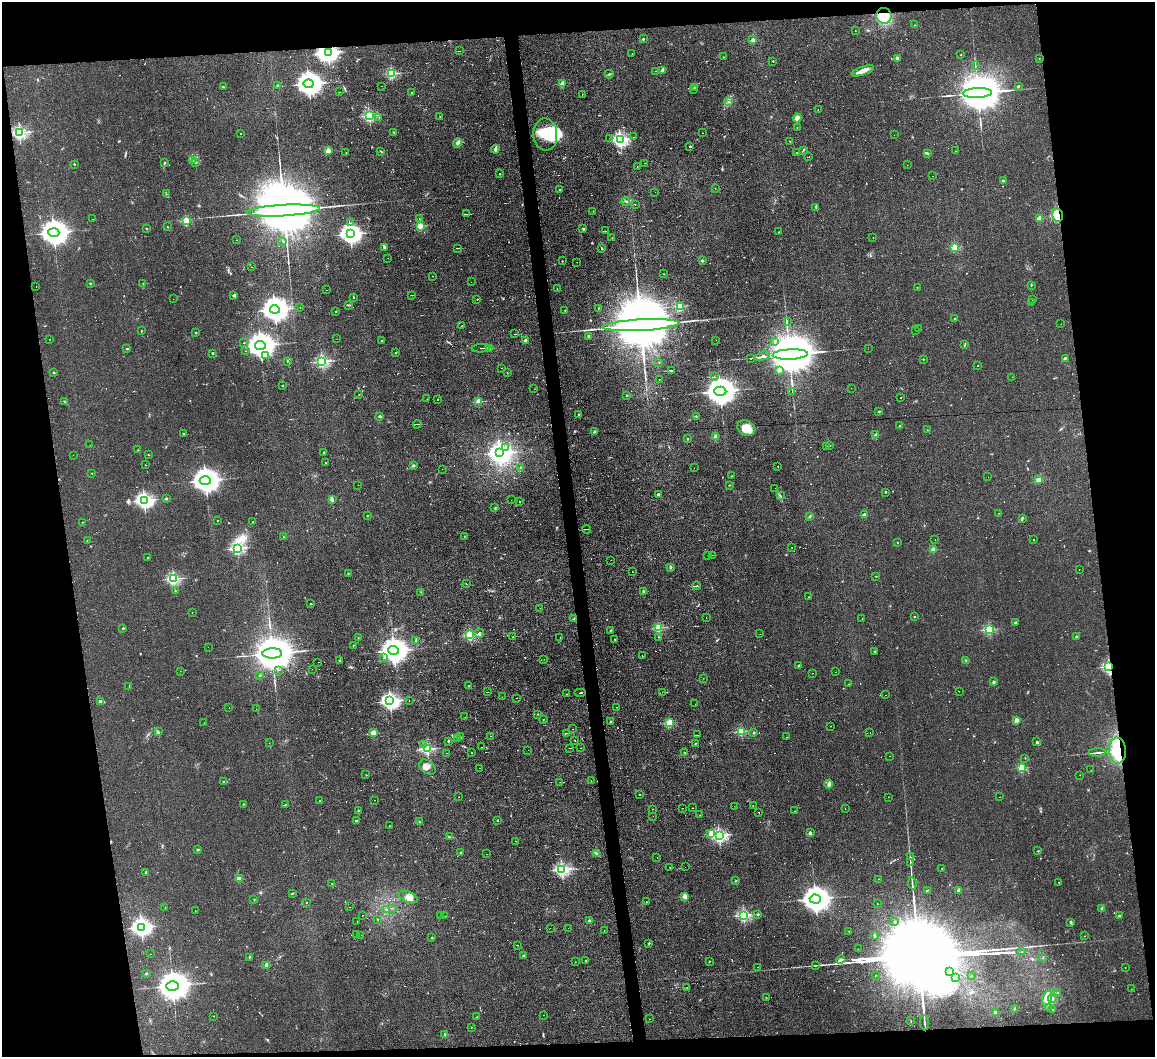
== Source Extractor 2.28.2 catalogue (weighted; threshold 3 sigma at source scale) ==
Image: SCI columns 1-4609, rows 234-4453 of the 4609 x 4577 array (HDU 1 of 3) = the unmasked area's bounding box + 8 px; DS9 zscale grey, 4 x 4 block average (1 PNG px = mean of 4 x 4 image px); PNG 1157 x 1059 px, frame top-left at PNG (2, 2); each listed source drawn as its Kron ellipse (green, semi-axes under 4 px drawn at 4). Shown black and unused: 16% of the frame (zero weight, under 2 of 3 exposures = <1% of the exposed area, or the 3 px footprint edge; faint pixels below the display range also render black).
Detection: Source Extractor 2.28.2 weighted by HDU 2 'WHT'. Background 0.0454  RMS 0.0051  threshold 0.0229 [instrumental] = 3 sigma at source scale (4.5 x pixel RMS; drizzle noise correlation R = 1.50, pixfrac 1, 0.05/0.05 arcsec/px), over >= 5 px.
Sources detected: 854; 1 too faint to see at this stretch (4 x 4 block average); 10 inside a brighter object's white glare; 86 cosmic-ray / hot-pixel residue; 7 long thin detections or spike segments (spike, bleed or trail) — neither listed nor drawn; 8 coinciding with a brighter row at this scale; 13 inside a brighter listed object's ellipse — not listed separately; of the other 729, all 500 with FLUX_AUTO >= 0.842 (the completeness limit of this list) listed and drawn (229 fainter detections not listed), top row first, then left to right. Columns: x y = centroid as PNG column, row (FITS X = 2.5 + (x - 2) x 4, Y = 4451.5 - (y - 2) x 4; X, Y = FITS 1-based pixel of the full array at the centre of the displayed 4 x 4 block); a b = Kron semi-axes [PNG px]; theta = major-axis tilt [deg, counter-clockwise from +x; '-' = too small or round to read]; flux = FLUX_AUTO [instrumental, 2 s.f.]
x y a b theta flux
884 16 8 7 - 92
915 25 2 2 - 2.8
855 31 2 2 - 1.4
643 39 2 2 - 4.8
753 40 2 2 - 37
459 51 2 2 - 0.89
328 53 3 2 - 1400
632 54 2 2 - 2.7
961 55 2 2 - 2.3
724 57 2 2 - 1.2
897 58 2 2 - 30
1039 58 2 2 - 1
773 61 2 2 - 3.5
975 66 2 2 - 1.1
663 70 4 2 - 13
656 71 2 2 - 2.8
863 71 12 4 19 26
391 73 2 2 - 330
609 74 4 2 - 3
309 84 5 4 - 4000
562 84 2 2 - 85
278 86 2 2 - 18
381 86 2 2 - 0.98
1018 86 3 2 - 3.6
223 87 2 2 - 1.3
694 87 2 2 - 1.8
693 89 2 2 - 1.2
339 92 2 2 - 1.2
412 93 2 2 - 7.8
978 93 14 5 3 26000
582 94 2 2 - 1.1
728 102 2 2 - 1.3
818 109 2 2 - 1.5
369 116 2 2 - 460
379 117 2 2 - 0.91
440 117 2 2 - 1.2
797 118 4 3 - 12
797 127 2 2 - 0.94
393 132 2 2 - 1.2
19 133 2 2 - 740
703 133 2 2 - 1.3
241 134 2 2 - 2.7
545 134 16 12 -86 85
894 135 2 2 - 1.4
634 137 2 2 - 0.84
609 138 2 2 - 1.3
620 139 2 2 - 820
790 141 2 2 - 2.2
457 143 4 3 - 5.6
690 146 2 2 - 6.9
495 149 4 3 - 7
328 150 2 2 - 49
803 150 2 2 - 1.8
380 151 2 2 - 1
956 151 2 2 - 1.1
346 153 2 2 - 2.6
797 153 2 2 - 1.3
927 153 3 2 - 2.7
809 157 2 2 - 4.7
192 161 3 2 - 2.4
164 163 3 2 - 2.5
195 163 3 2 - 2.4
645 163 2 2 - 2.7
74 164 2 2 - 5.3
907 165 2 2 - 2.8
637 167 2 2 - 2.7
500 174 2 2 - 5.1
932 176 2 2 - 1.1
1003 181 2 2 - 16
715 188 2 2 - 1.1
559 190 2 2 - 2.5
655 192 2 2 - 1.4
166 194 2 2 - 1.2
626 201 4 2 - 4.1
635 204 2 2 - 2.7
816 207 3 2 - 2.9
283 211 37 5 3 79000
593 211 2 2 - 1.3
466 214 3 2 - 5.1
1058 215 7 5 -76 43
1040 218 2 2 - 95
93 219 2 2 - 2.3
419 219 2 2 - 1.3
186 221 2 2 - 180
351 223 2 2 - 1.8
420 226 2 2 - 150
167 227 2 2 - 1.3
583 228 3 2 - 2.6
146 229 2 2 - 2.2
606 231 3 2 - 0.98
779 232 2 2 - 1.1
54 233 5 4 - 5000
350 234 4 3 - 2100
873 237 2 2 - 0.97
612 238 2 2 - 1.1
237 240 2 2 - 1.1
283 241 2 2 - 1.1
384 247 4 3 - 3.8
955 247 2 2 - 190
457 248 4 2 - 2.8
602 248 3 2 - 2.6
388 258 2 2 - 1.6
562 261 2 2 - 0.99
702 261 2 2 - 15
577 262 2 2 - 1.1
252 267 2 2 - 12
664 274 2 2 - 1.1
432 276 2 2 - 0.88
471 282 2 2 - 1.9
90 283 2 2 - 1.9
143 284 2 2 - 1.2
1031 285 3 2 - 1.8
36 287 2 2 - 1.7
917 287 2 2 - 2.8
557 289 2 2 - 1.2
326 290 2 2 - 0.98
234 295 4 3 - 6.3
412 295 2 2 - 0.85
354 297 3 2 - 1.9
173 299 2 2 - 0.91
1032 299 2 2 - 1.1
477 300 2 2 - 1.2
1031 303 2 2 - 1.2
348 305 3 2 - 2.8
680 306 2 2 - 220
300 307 2 2 - 1.1
598 308 2 2 - 1.1
275 309 5 4 - 4400
565 310 2 2 - 2.4
336 311 2 2 - 1.3
955 319 2 2 - 1.7
787 321 2 2 - 2.8
1061 324 2 2 - 1.1
641 325 38 5 3 85000
462 326 2 2 - 1.5
918 329 2 2 - 2.1
915 330 2 2 - 2.5
141 331 2 2 - 1.6
196 333 2 2 - 11
515 334 3 2 - 1
589 336 3 3 - 4.8
50 339 2 2 - 1.5
337 339 2 2 - 1.4
525 340 2 2 - 22
716 340 2 2 - 0.94
382 341 2 2 - 3.4
775 342 2 2 - 2.6
244 343 2 2 - 1.6
260 345 5 4 - 5000
965 345 3 2 - 1.6
481 348 9 2 4 1.7
127 349 2 2 - 10
490 349 2 2 - 53
868 349 2 2 - 2.4
246 351 2 2 - 1.8
396 352 2 2 - 1.9
212 353 2 2 - 12
790 354 18 5 3 33000
265 355 2 2 - 5.5
762 356 7 2 15 20
751 358 2 2 - 2.3
1065 358 3 2 - 3.4
923 359 2 2 - 1.9
287 361 3 2 - 1.4
322 361 2 2 - 550
659 362 2 2 - 1.7
977 366 2 2 - 1.6
502 368 2 2 - 1.4
671 370 2 2 - 18
779 370 2 2 - 39
54 372 2 2 - 12
507 373 2 2 - 1.1
715 377 2 2 - 5
1012 377 2 2 - 1.1
659 379 2 2 - 2.1
282 386 2 2 - 3.8
851 388 2 2 - 1.5
534 389 2 2 - 1.3
720 391 6 4 -2 6900
792 391 2 2 - 2.4
359 395 2 2 - 1
627 395 2 2 - 3.5
901 398 2 2 - 1
427 399 2 2 - 1
437 399 2 2 - 3.4
479 401 2 2 - 120
65 402 3 2 - 3.2
879 412 2 2 - 12
578 414 2 2 - 4.5
380 416 3 2 - 4
696 417 3 2 - 2.5
417 424 4 2 - 2.6
900 426 2 2 - 7.9
746 428 9 7 -25 44
927 430 2 2 - 2.4
594 432 2 2 - 21
184 434 2 2 - 1.8
876 434 2 2 - 2.5
716 437 2 2 - 95
687 439 2 2 - 3.4
90 445 2 2 - 0.88
827 446 2 2 - 0.95
830 446 2 2 - 2.1
506 448 3 2 - 4.4
138 450 2 2 - 2.2
323 453 2 2 - 2.2
500 453 4 3 - 1500
73 455 2 2 - 1.8
148 455 2 2 - 1.3
326 463 2 2 - 1.5
145 465 2 2 - 1.8
413 466 2 2 - 6.3
778 466 2 2 - 2.5
520 467 2 2 - 1.7
694 468 2 2 - 1.5
442 469 2 2 - 1.4
92 473 2 2 - 2.5
732 476 2 2 - 2.1
988 477 2 2 - 1.7
205 480 5 4 - 5200
1039 480 2 2 - 30
358 485 2 2 - 0.88
729 485 2 2 - 1.5
775 488 2 2 - 2.2
885 492 2 2 - 1.5
658 494 2 2 - 12
781 496 2 2 - 1.1
166 499 2 2 - 15
144 500 3 2 - 1200
332 500 4 3 - 5.2
511 500 2 2 - 1.2
519 502 2 2 - 26
495 507 2 2 - 0.89
999 513 2 2 - 0.94
864 515 2 2 - 43
367 516 2 2 - 1.7
810 516 3 2 - 2.8
1022 519 2 2 - 2.1
217 521 2 2 - 2.2
82 522 2 2 - 1.7
252 522 2 2 - 1.2
587 529 4 2 - 2.7
464 536 2 2 - 0.87
283 537 2 2 - 2.3
935 540 2 2 - 0.91
1033 540 2 2 - 2
87 541 2 2 - 1.2
897 542 2 2 - 4.1
791 547 2 2 - 1.6
237 548 2 2 - 560
933 550 2 2 - 90
708 555 2 2 - 1.9
712 555 2 2 - 0.98
148 557 2 2 - 3.3
611 560 2 2 - 1.5
670 567 3 2 - 4.5
1079 570 2 2 - 1.3
632 572 2 2 - 4.3
348 573 2 2 - 1.6
876 576 2 2 - 1.7
173 579 2 2 - 520
466 584 2 2 - 1.3
696 586 4 2 - 4.1
175 591 2 2 - 1.1
643 591 2 2 - 14
421 592 2 2 - 0.99
808 597 2 2 - 3.7
311 604 2 2 - 6
540 608 2 2 - 1.6
192 613 2 2 - 1.4
914 617 2 2 - 5.3
706 618 2 2 - 1.7
574 619 4 2 - 3.1
862 619 2 2 - 0.93
1015 622 3 2 - 2.8
123 628 3 2 - 2.2
658 628 2 2 - 250
989 629 2 2 - 320
611 630 3 2 - 2.3
479 633 5 3 - 4.8
760 634 2 2 - 1.7
470 635 2 2 - 340
513 636 2 2 - 1.2
1076 636 3 2 - 2
658 637 2 2 - 1.2
358 638 2 2 - 1.7
560 638 2 2 - 0.85
615 639 2 2 - 1.4
416 640 3 3 - 3.7
353 645 2 2 - 1.7
208 647 2 2 - 0.96
394 650 5 4 - 4800
875 651 2 2 - 1.4
272 653 10 5 1 18000
642 655 2 2 - 1.2
384 658 2 2 - 1.2
544 659 2 2 - 1.2
339 660 2 2 - 1.7
966 661 3 2 - 2.5
318 662 2 2 - 0.84
799 666 2 2 - 16
1109 667 2 2 - 570
312 669 2 2 - 2.2
279 670 2 2 - 1.4
180 671 2 2 - 1.5
835 672 2 2 - 2.9
813 673 2 2 - 9.2
260 675 2 2 - 2.1
703 678 2 2 - 1.9
993 682 2 2 - 22
849 684 2 2 - 2.1
129 686 2 2 - 1
469 686 2 2 - 0.89
959 691 2 2 - 7.3
488 692 3 2 - 0.88
580 692 6 2 0 2.3
662 692 2 2 - 1.3
567 694 2 2 - 2.7
885 695 2 2 - 2.1
502 697 2 2 - 1.1
516 698 2 2 - 1.2
409 700 2 2 - 0.98
100 701 2 2 - 3
390 701 3 3 - 870
695 704 2 2 - 1
229 707 2 2 - 1
617 707 2 2 - 2.3
256 709 2 2 - 3
538 714 2 2 - 1.9
465 717 2 2 - 0.85
543 720 2 2 - 1.5
1016 720 2 2 - 69
610 722 2 2 - 4.8
204 723 2 2 - 1.4
669 723 2 2 - 220
830 726 2 2 - 1.3
572 729 2 2 - 0.95
741 731 2 2 - 220
158 732 3 2 - 2.6
373 733 2 2 - 100
567 733 3 2 - 1.3
754 733 2 2 - 8.8
870 733 2 2 - 1.3
697 735 2 2 - 1.6
490 736 2 2 - 1.4
461 737 2 2 - 2.1
786 737 2 2 - 6.2
457 739 2 2 - 2.2
448 741 3 2 - 2.3
575 741 2 2 - 2.3
1036 742 2 2 - 1.1
269 743 2 2 - 1.1
695 743 2 2 - 1.3
424 745 2 2 - 1.3
482 747 3 2 - 0.89
570 748 2 2 - 7.7
581 748 2 2 - 1.8
427 749 2 2 - 410
528 750 2 2 - 1.1
1117 751 13 8 -86 210
446 753 2 2 - 1.7
471 753 2 2 - 2
684 753 2 2 - 6.8
1098 753 9 2 1 5.2
890 756 2 2 - 0.98
1025 758 2 2 - 0.93
427 767 9 6 -39 17
480 768 2 2 - 2.3
1022 768 2 2 - 190
1091 770 2 2 - 2.3
366 775 2 2 - 1.2
1080 775 2 2 - 1
223 781 2 2 - 1.8
591 781 2 2 - 1
560 782 2 2 - 0.98
829 784 4 2 - 5.1
640 794 2 2 - 2.8
459 797 2 2 - 1.3
888 797 2 2 - 1.4
1000 797 2 2 - 1.4
374 800 2 2 - 2.7
320 801 2 2 - 1.6
243 804 2 2 - 3.9
285 805 2 2 - 1.5
753 805 2 2 - 1.7
734 806 2 2 - 1.1
682 808 2 2 - 1.6
692 808 2 2 - 1.8
845 808 2 2 - 1.8
652 809 2 2 - 1.5
358 811 2 2 - 1.5
795 811 2 2 - 1.6
759 812 2 2 - 2.1
699 815 2 2 - 2
653 816 2 2 - 1.7
356 820 4 2 - 2.1
497 821 2 2 - 9.9
419 822 2 2 - 1.1
389 826 2 2 - 1.6
711 833 2 2 - 65
810 833 2 2 - 31
719 835 2 2 - 790
450 837 2 2 - 1.2
515 841 2 2 - 1.1
198 849 3 2 - 2.8
1038 851 2 2 - 1.5
460 852 2 2 - 1.1
596 853 3 2 - 3.3
487 854 2 2 - 0.84
911 857 2 2 - 1.6
657 858 2 2 - 8
910 862 3 2 - 1.6
670 867 2 2 - 2.2
685 867 2 2 - 1.3
942 868 2 2 - 1.6
562 869 2 2 - 720
146 872 2 2 - 16
239 879 2 2 - 94
878 879 2 2 - 1.5
736 881 3 2 - 2.1
1059 882 2 2 - 4
332 883 2 2 - 1
912 883 6 2 -81 5
927 890 2 2 - 2.3
958 890 2 2 - 35
292 893 3 2 - 2.1
685 896 2 2 - 82
408 897 10 5 -24 17
815 899 5 4 - 5700
254 900 2 2 - 1
646 902 2 2 - 0.91
306 903 2 2 - 1.1
877 904 2 2 - 0.94
350 907 2 2 - 1.8
165 908 2 2 - 0.97
392 908 2 2 - 0.88
1102 908 4 2 - 3.6
387 909 2 2 - 4
195 911 2 2 - 1.6
758 914 2 2 - 8.1
362 915 2 2 - 2
743 915 2 2 - 520
440 916 2 2 - 5.5
445 916 2 2 - 0.88
1119 916 2 2 - 8.5
378 919 2 2 - 0.95
357 921 2 2 - 1
589 921 2 2 - 31
894 921 2 2 - 4.1
1071 922 3 2 - 1.8
141 927 3 3 - 1600
550 928 2 2 - 1.2
568 928 2 2 - 0.97
604 931 3 2 - 0.95
849 931 2 2 - 1.1
356 935 2 2 - 2
361 935 2 2 - 1.2
875 936 4 2 - 3.9
1085 936 2 2 - 0.86
432 938 2 2 - 2.4
649 943 2 2 - 8.6
518 945 2 2 - 0.91
858 949 2 2 - 5.9
1022 952 2 2 - 2.2
151 954 2 2 - 1.4
523 955 3 2 - 3.2
249 957 2 2 - 8
1043 958 2 2 - 1.5
841 960 4 2 - 5.7
585 961 2 2 - 1.6
709 961 2 2 - 3.1
575 962 2 2 - 1.6
267 965 2 2 - 85
815 965 2 2 - 1.8
758 967 2 2 - 3.3
1125 967 2 2 - 3.4
949 971 4 2 - 4.1
146 973 2 2 - 1.8
875 975 2 2 - 1.1
971 976 2 2 - 4.9
955 977 2 2 - 2.2
173 986 6 5 - 8600
687 987 2 2 - 2.8
1131 989 2 2 - 1.5
1057 993 2 2 - 0.97
766 997 2 2 - 1.8
1047 998 8 4 74 20
1052 999 4 4 - 8.4
1049 1007 2 2 - 1.8
1015 1008 2 2 - 1.6
1053 1009 2 2 - 6.3
995 1012 4 3 - 4.8
543 1015 2 2 - 1.9
214 1016 2 2 - 1
477 1017 2 2 - 0.85
650 1019 2 2 - 2.6
911 1021 2 2 - 1.3
924 1023 7 2 -84 4.3
471 1027 2 2 - 0.89
445 1035 2 2 - 26
Overlapping masked pixels (flux is a lower limit): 6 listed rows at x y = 884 16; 328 53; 1058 215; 1109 667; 580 692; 1117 751
Diffuse or blended objects may show on this block-average render without a row.